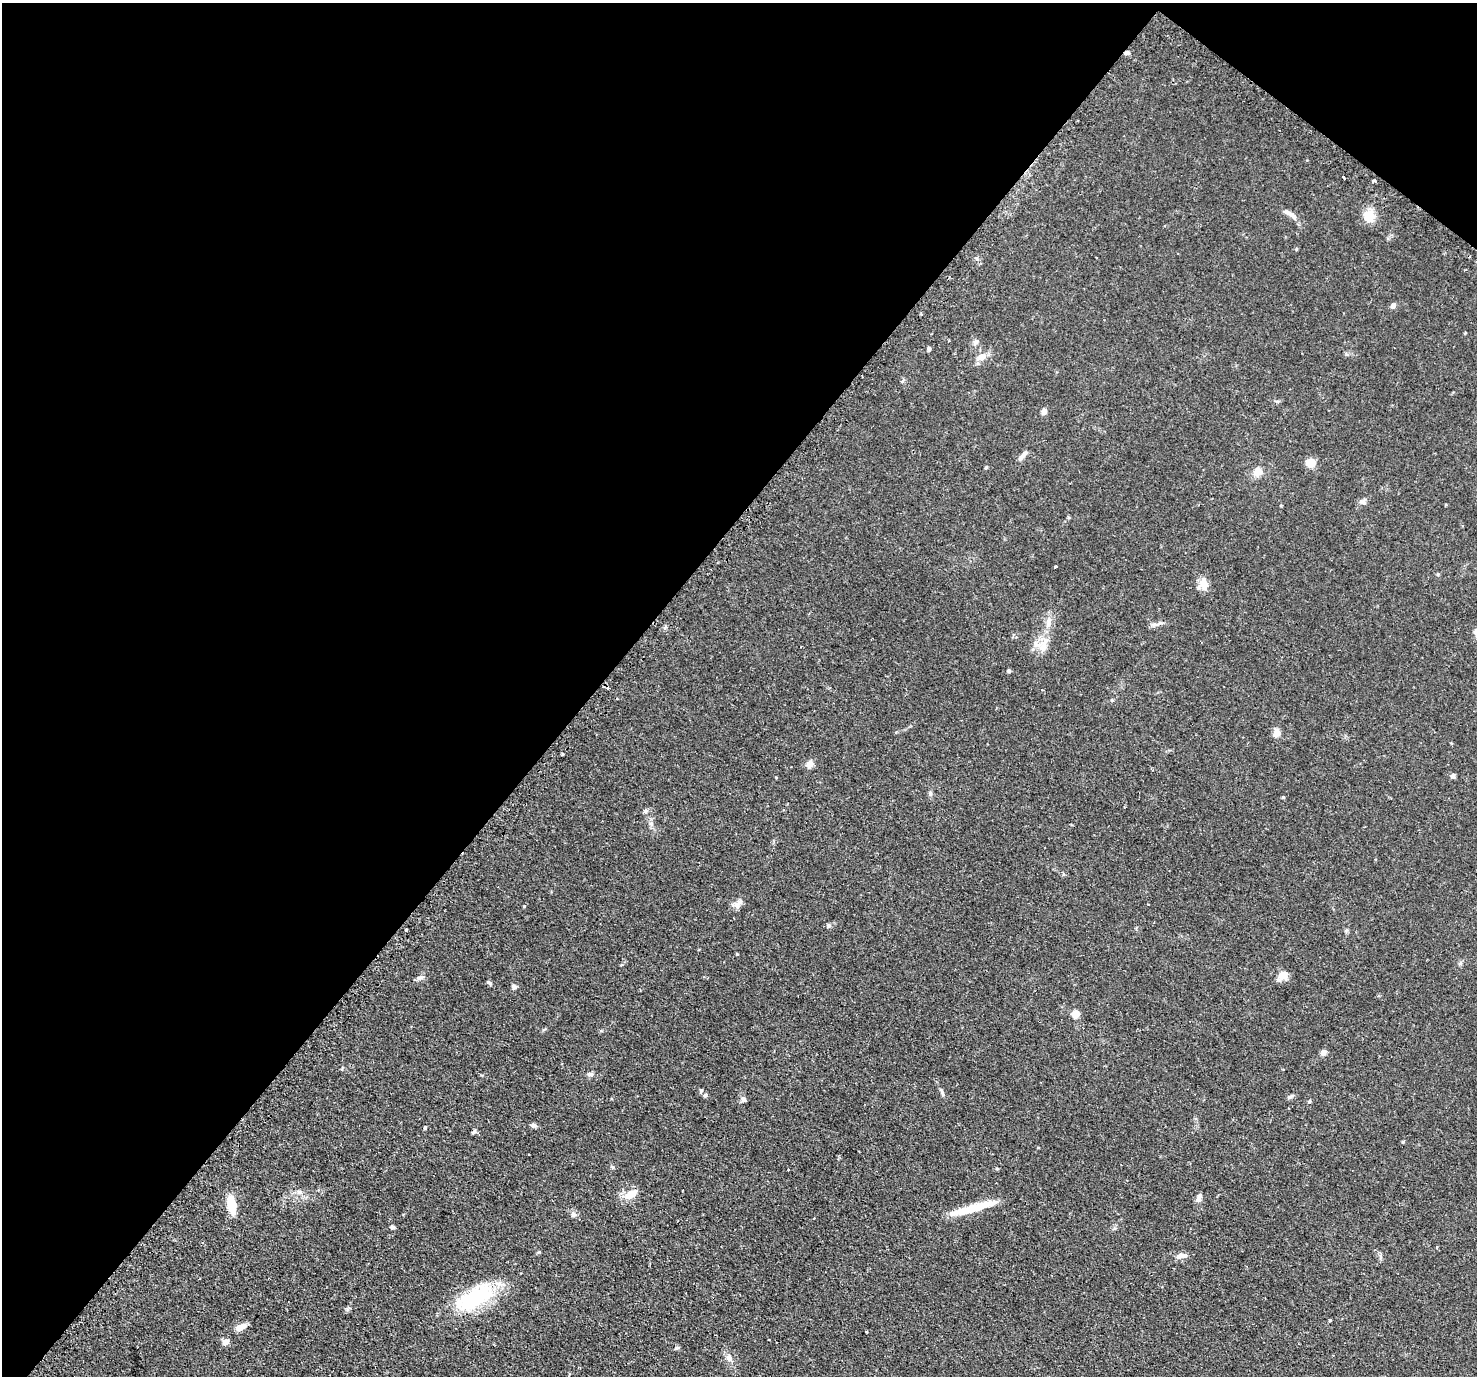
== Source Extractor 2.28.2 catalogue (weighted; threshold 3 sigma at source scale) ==
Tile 2 of 4 x 4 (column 2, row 1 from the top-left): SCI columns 1524-2998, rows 4448-5821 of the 5999 x 6005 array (HDU 1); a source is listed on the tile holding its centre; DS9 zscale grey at full resolution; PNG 1479 x 1378 px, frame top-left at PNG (2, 3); no overlay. Shown black and unused: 42% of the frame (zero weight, under 2 of 3 exposures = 4% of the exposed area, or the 3 px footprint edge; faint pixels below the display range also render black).
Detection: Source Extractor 2.28.2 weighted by HDU 2 'WHT'; one run over the whole footprint, this tile lists its part. Background 0.109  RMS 0.0066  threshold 0.0297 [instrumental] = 3 sigma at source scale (4.5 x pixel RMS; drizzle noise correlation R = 1.50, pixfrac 1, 0.05/0.05 arcsec/px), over >= 5 px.
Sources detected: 69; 4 cosmic-ray / hot-pixel residue — not listed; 2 inside a brighter listed object's ellipse — not listed separately; the other 63 listed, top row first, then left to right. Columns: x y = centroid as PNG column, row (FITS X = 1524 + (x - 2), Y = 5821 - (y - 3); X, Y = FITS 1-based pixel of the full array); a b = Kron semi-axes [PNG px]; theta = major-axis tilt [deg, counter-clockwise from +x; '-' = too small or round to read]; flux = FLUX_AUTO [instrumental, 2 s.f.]
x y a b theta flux
1343 177 3 3 - 1.7
1374 181 4 3 - 2.4
1293 215 12 6 -37 2.9
1369 216 15 12 80 9.7
1296 249 4 4 - 0.65
1393 306 8 6 26 1.8
1465 333 3 3 - 0.53
975 342 9 6 49 1.9
929 349 4 4 - 1.7
981 357 11 8 22 5.1
1044 411 5 5 - 4.1
1022 456 17 5 49 3.1
1310 463 10 10 - 6
1258 472 11 10 - 5.2
1363 502 8 7 - 2.1
1055 567 3 3 - 1.3
1203 584 16 12 81 5.5
1049 622 18 7 86 5.1
1154 625 9 4 18 1.7
1043 646 22 11 73 9.1
1009 671 4 4 - 1.1
1042 690 3 3 - 0.72
1112 700 5 4 - 0.71
1276 733 13 9 78 3.4
562 754 3 2 - 0.85
810 764 9 8 - 3.4
1453 776 6 5 - 1.5
930 793 7 5 -78 1.4
645 811 7 6 - 1.5
738 904 16 8 47 3.4
828 926 7 6 - 1.2
406 930 3 3 - 3
1460 963 6 4 89 1.1
1282 975 13 9 39 5.8
420 978 11 5 21 2
514 987 7 6 - 1.7
1076 1014 5 5 - 14
1323 1053 9 6 43 2.2
590 1074 9 5 -8 1.7
942 1093 13 3 -68 1.4
705 1095 6 4 71 1.2
1290 1097 9 4 24 1.4
743 1100 9 5 -31 1.3
1310 1101 4 4 - 0.85
533 1125 8 6 -15 1.4
425 1128 4 3 - 1.2
474 1132 8 4 52 1.1
299 1192 7 6 - 1.8
631 1194 17 9 31 7.8
1199 1198 11 6 69 2.6
231 1205 17 8 -82 15
970 1209 51 8 15 20
573 1214 8 7 - 2.1
814 1218 3 2 - 0.48
393 1227 6 4 -8 1.2
1437 1247 4 2 - 0.58
1182 1256 17 7 2 3.5
475 1297 54 23 28 47
1330 1320 3 3 - 4.6
241 1327 12 6 27 5.2
226 1342 8 7 - 2.8
677 1348 6 4 2 0.9
729 1358 11 8 -58 3.5
Unlisted compact peaks at least as high as the median listed source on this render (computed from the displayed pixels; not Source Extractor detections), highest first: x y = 488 982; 524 906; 1283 797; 539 1252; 986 467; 347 1309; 613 1167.